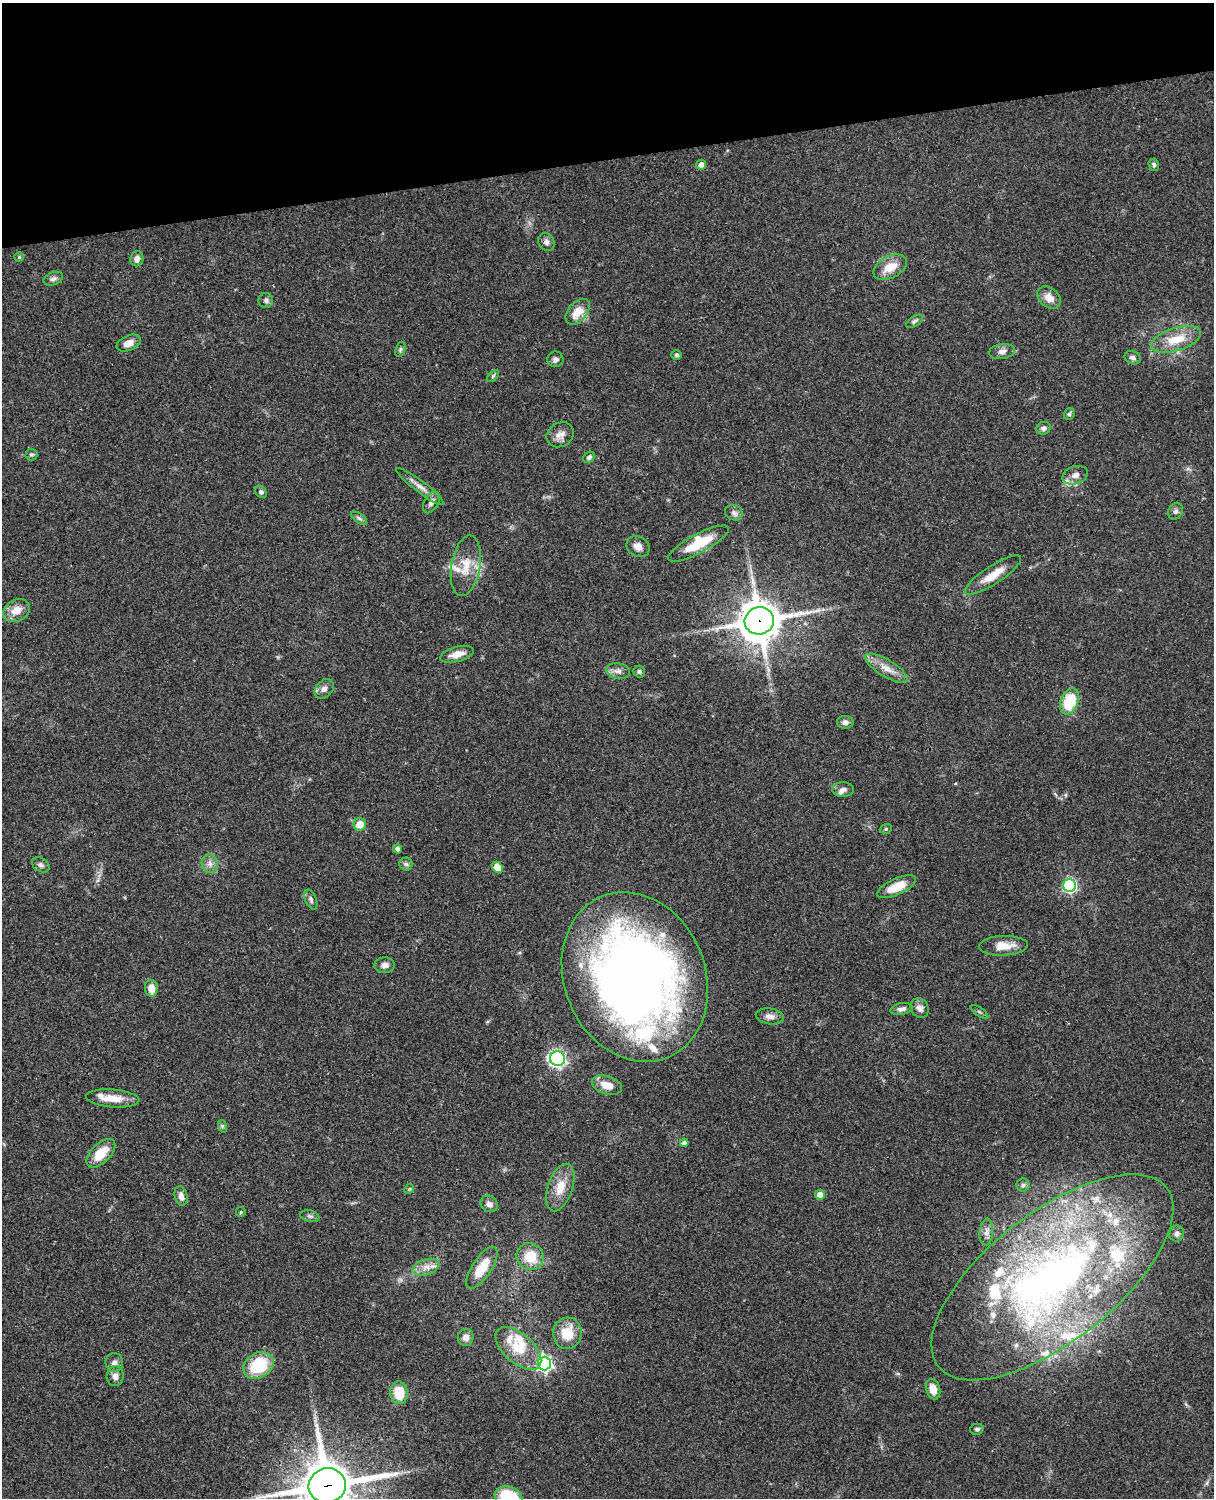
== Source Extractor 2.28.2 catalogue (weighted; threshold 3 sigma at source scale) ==
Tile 3 of 4 x 3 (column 3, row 1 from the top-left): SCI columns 2545-3756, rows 3268-4763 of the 5087 x 4926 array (HDU 1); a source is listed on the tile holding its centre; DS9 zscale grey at full resolution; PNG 1216 x 1500 px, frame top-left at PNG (2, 3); each listed source drawn as its Kron ellipse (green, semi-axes under 4 px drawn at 4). Shown black and unused: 10% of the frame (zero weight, under 3 of 4 exposures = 6% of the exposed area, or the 3 px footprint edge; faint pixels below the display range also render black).
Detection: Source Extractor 2.28.2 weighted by HDU 2 'WHT'; one run over the whole footprint, this tile lists its part. Background 0.099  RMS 0.0063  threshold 0.0285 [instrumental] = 3 sigma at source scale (4.5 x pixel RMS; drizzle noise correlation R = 1.50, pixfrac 1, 0.05/0.05 arcsec/px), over >= 5 px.
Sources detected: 122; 1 long thin detection or spike segment (spike, bleed or trail) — neither listed nor drawn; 26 inside a brighter listed object's ellipse — not listed separately; the other 95 listed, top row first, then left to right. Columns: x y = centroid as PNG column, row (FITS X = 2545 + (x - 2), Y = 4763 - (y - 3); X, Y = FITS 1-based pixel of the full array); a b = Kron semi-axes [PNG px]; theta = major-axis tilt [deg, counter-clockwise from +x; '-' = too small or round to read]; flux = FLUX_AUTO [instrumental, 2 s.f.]
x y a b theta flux
701 165 5 5 - 3.5
1154 165 6 5 - 1.4
546 242 9 8 - 2.4
19 257 4 4 - 0.73
137 259 7 6 - 3.1
890 267 18 11 27 10
53 279 10 6 21 2.1
1049 298 13 9 -40 6.3
266 300 7 7 - 1.7
578 312 15 9 48 10
914 321 9 5 33 1.6
1176 339 26 11 17 15
129 343 13 7 22 5.4
400 349 8 4 71 1.3
1002 352 13 7 9 3.2
676 355 5 4 - 1
1133 358 8 6 -20 2.1
555 359 8 8 - 2.3
493 376 7 4 46 1.1
1069 414 6 5 - 1.3
1044 428 7 6 - 2.1
560 435 14 12 32 4.9
31 454 6 6 - 1.1
589 457 6 5 - 1.6
1075 475 13 9 18 3.8
420 486 29 5 -37 5.3
261 492 6 5 - 1.4
431 502 12 7 61 3.1
1176 511 9 7 62 1.9
734 513 9 7 -27 2.2
359 518 9 4 -35 1.5
698 544 34 9 28 20
638 546 12 10 -32 4.6
466 566 30 14 80 14
993 575 33 9 33 11
16 610 14 10 28 8.3
759 621 15 13 14 1700
457 654 17 7 15 6.3
886 668 24 8 -31 7.8
618 671 12 8 -10 3.6
639 672 6 5 - 1.4
324 689 11 8 45 3.3
1069 701 13 8 67 26
845 722 8 6 -2 2.6
843 789 11 7 -1 2.8
360 824 6 6 - 8.9
886 829 6 4 21 0.94
397 849 4 4 - 2.1
210 864 9 8 - 3.2
406 864 6 6 - 1.6
41 865 9 6 -34 2.1
497 867 6 4 -48 8.1
1069 886 6 6 - 110
896 887 21 8 24 12
311 900 10 5 -67 1.8
1003 946 24 10 2 9.7
384 965 10 8 2 3.3
635 977 87 70 -67 580
151 988 8 6 -85 6.2
920 1008 10 8 -55 3.5
901 1009 11 5 11 2.7
979 1012 10 2 -35 1
770 1016 14 8 -7 3.9
558 1059 7 7 - 150
607 1085 15 9 -17 7.8
113 1098 27 9 -5 10
222 1126 6 4 -72 1
684 1143 4 4 - 2.1
101 1153 18 9 44 13
1023 1185 6 6 - 1.5
560 1188 25 12 71 11
409 1189 5 4 - 0.8
820 1195 5 5 - 8.8
181 1196 10 6 -78 4
489 1204 9 7 -37 3
241 1212 5 4 - 0.71
310 1216 10 5 -15 1.6
986 1232 13 7 85 3.1
1177 1234 8 7 - 2.6
530 1257 14 13 - 15
426 1267 14 7 18 5
482 1268 24 9 56 15
1052 1277 145 64 38 360
567 1333 15 14 - 14
466 1337 8 8 - 3.9
518 1348 28 14 -41 17
114 1362 9 9 - 2.8
544 1363 7 6 - 190
258 1365 16 12 31 29
115 1376 10 8 87 3.8
933 1389 10 7 -73 6.8
399 1393 11 9 -84 17
977 1429 7 5 14 1.4
327 1486 19 17 14 2900
509 1497 14 10 -23 37
Overlapping masked pixels (flux is a lower limit): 2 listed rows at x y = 759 621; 327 1486
Isophote crosses this tile's border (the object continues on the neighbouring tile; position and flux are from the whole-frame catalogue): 2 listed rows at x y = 327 1486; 509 1497